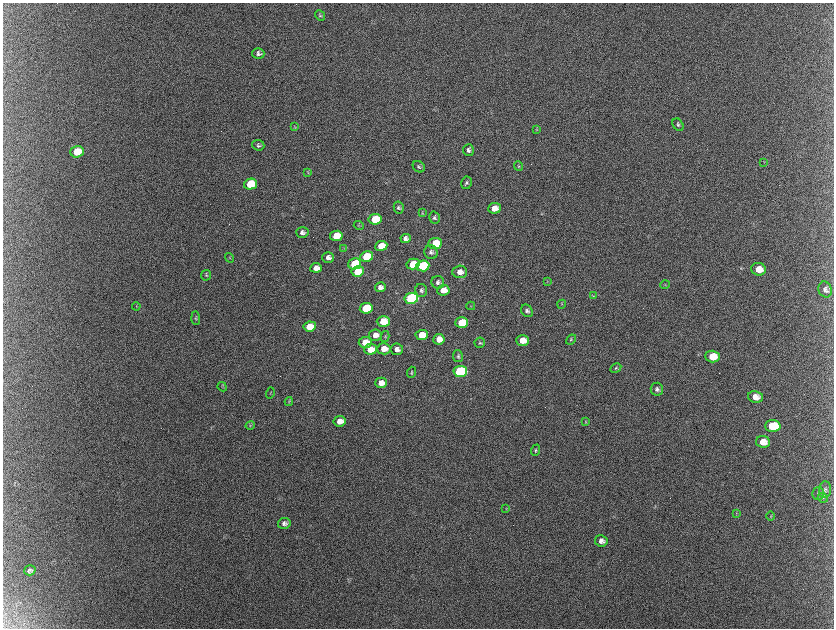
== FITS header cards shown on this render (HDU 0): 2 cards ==
NAXIS1  =                 1663 / length of data axis 1
NAXIS2  =                 1252 / length of data axis 2

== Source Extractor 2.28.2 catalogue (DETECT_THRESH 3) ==
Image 1663 x 1252 px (HDU 0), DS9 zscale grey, zoomed out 1/2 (1 PNG px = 2 x 2 image px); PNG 836 x 630 px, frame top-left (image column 2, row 1251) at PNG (3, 3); each listed source drawn as its Kron ellipse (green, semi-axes under 4 px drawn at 4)
Background 2130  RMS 31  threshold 94.4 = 3 sigma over >= 5 px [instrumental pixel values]
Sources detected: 102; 9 cannot appear on this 1/2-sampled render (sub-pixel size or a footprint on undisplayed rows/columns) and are neither listed nor drawn; the other 93 listed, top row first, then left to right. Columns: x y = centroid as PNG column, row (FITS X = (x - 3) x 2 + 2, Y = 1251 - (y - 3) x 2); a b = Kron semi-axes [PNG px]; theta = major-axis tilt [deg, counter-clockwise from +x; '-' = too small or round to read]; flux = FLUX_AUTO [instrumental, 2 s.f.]
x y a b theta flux
320 16 6 4 -48 8.3e+03
258 53 6 5 - 1.9e+04
678 125 7 5 -57 1.3e+04
295 127 4 3 - 5.4e+03
536 130 3 3 - 5.1e+03
258 145 6 5 - 1.4e+04
468 150 6 5 - 2.2e+04
77 152 7 5 19 1.9e+05
764 162 4 3 - 4.5e+03
519 166 5 4 - 9.0e+03
419 167 6 5 - 1.4e+04
308 173 4 4 - 6.5e+03
466 183 6 5 - 1.6e+04
250 184 6 5 - 2.6e+05
399 208 6 5 - 1.4e+04
494 208 6 5 - 6.0e+04
422 213 4 3 - 6.9e+03
434 218 6 5 - 1.5e+04
375 219 6 5 - 2.2e+05
359 225 5 4 - 7.5e+03
302 232 6 5 - 2.4e+04
336 236 6 5 - 1.5e+05
406 238 5 4 - 2.6e+04
435 243 6 5 - 1.9e+05
381 246 6 5 - 1.2e+05
344 249 3 2 - 4.0e+03
431 252 7 6 - 2.1e+04
328 257 6 5 - 3.2e+04
367 257 6 5 - 3.2e+05
230 258 5 3 - 6.0e+03
355 264 6 5 - 3.0e+05
413 264 6 5 - 1.2e+05
423 266 7 5 7 5.0e+05
316 268 5 5 - 4.4e+04
759 269 7 6 - 7.8e+04
358 271 6 5 - 1.9e+05
460 272 7 6 - 5.0e+04
206 275 5 5 - 9.8e+03
547 281 4 3 - 5.6e+03
438 282 6 6 - 2.0e+04
665 285 5 1 - 3.2e+03
380 287 5 5 - 3.1e+04
421 290 6 6 - 1.5e+04
443 290 6 5 - 6.8e+04
825 290 8 6 -67 2.8e+04
593 296 4 3 - 6.6e+03
411 298 7 5 9 1.5e+06
562 304 4 3 - 4.9e+03
136 306 4 2 - 4.7e+03
471 306 4 3 - 6.1e+03
366 308 6 5 - 3.6e+05
527 311 7 5 -49 1.8e+04
196 318 7 4 -87 9.4e+03
383 321 6 5 - 1.4e+05
462 322 6 5 - 1.9e+05
310 326 6 5 - 1.5e+05
375 335 6 6 - 4.6e+04
422 335 6 5 - 1.2e+05
385 336 5 3 - 7.5e+03
439 339 5 5 - 6.0e+04
522 340 6 5 - 9.0e+04
571 340 6 4 41 8.8e+03
365 342 6 5 - 1.2e+05
480 343 5 5 - 1.0e+04
370 349 6 5 - 1.2e+05
384 349 7 5 5 6.3e+04
397 349 6 6 - 3.8e+04
458 356 6 5 - 1.2e+04
712 356 7 6 - 1.2e+05
616 368 6 4 29 9.4e+03
460 371 7 5 5 1.2e+06
411 372 6 4 70 9.5e+03
381 383 6 5 - 5.3e+04
222 387 5 3 - 6.3e+03
657 389 6 6 - 2.1e+04
270 393 6 3 74 6.9e+03
755 397 7 6 - 5.6e+04
289 402 4 3 - 5.5e+03
340 421 6 5 - 6.1e+04
585 422 4 3 - 6.0e+03
250 425 5 3 - 7.8e+03
773 426 8 6 -2 3.3e+05
763 442 7 6 - 7.3e+04
535 450 6 4 67 8.8e+03
825 489 8 6 84 2.2e+04
818 493 6 5 - 1.6e+04
823 498 5 4 - 1.2e+04
506 509 3 2 - 4.0e+03
736 513 3 2 - 4.4e+03
770 516 5 3 - 6.8e+03
284 523 6 5 - 2.3e+04
601 541 6 5 - 3.1e+04
30 570 6 5 - 1.8e+04
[9 sub-pixel or undisplayed-footprint detections neither listed nor drawn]